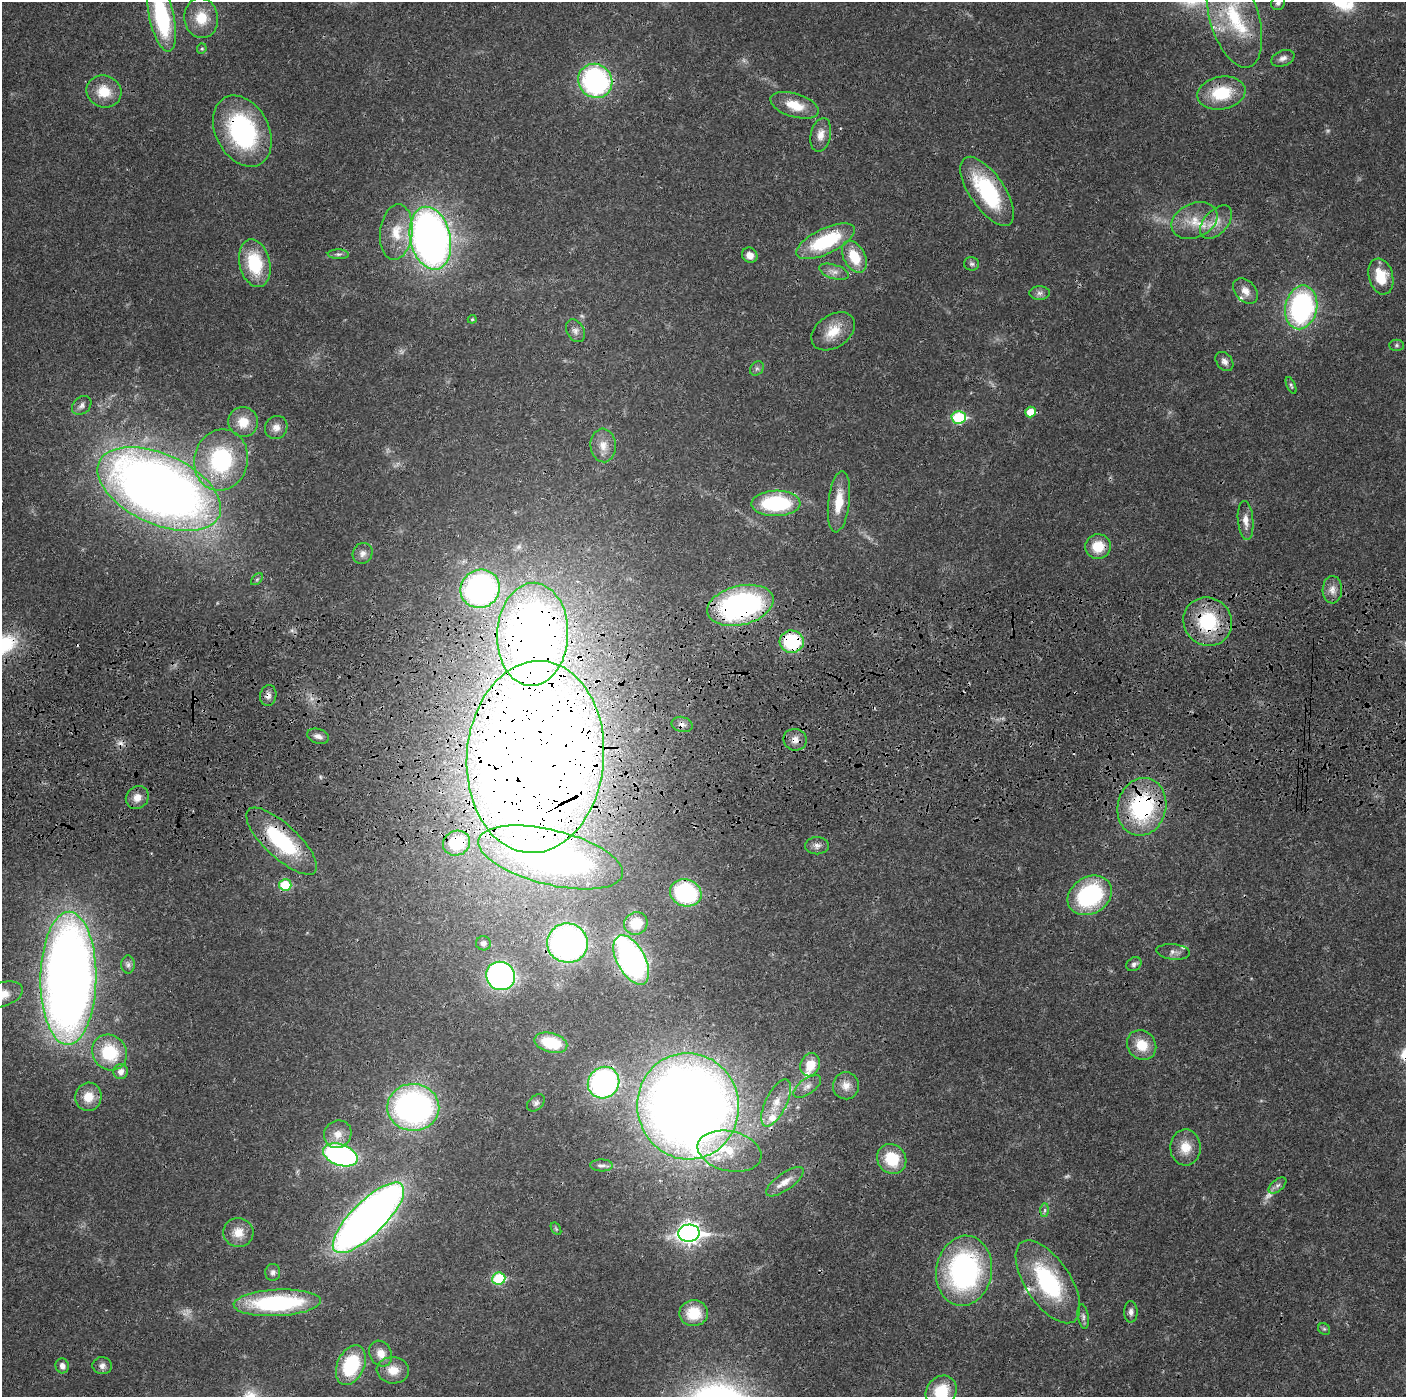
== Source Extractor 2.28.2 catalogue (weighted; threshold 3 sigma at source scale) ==
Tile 5 of 3 x 3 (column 2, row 2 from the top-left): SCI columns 1418-2821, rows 1513-2907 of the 4236 x 4418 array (HDU 1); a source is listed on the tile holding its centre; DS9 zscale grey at full resolution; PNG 1408 x 1399 px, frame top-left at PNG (2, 2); each listed source drawn as its Kron ellipse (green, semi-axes under 4 px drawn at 4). Shown black and unused: <1% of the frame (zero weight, under 3 of 4 exposures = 6% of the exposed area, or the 3 px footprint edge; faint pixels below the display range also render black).
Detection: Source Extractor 2.28.2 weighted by HDU 2 'WHT'; one run over the whole footprint, this tile lists its part. Background 0.0183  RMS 0.0022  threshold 0.00972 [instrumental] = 3 sigma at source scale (4.5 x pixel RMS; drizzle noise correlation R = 1.50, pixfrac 1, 0.05/0.05 arcsec/px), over >= 5 px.
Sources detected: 134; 3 too faint to see at this stretch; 1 inside a brighter object's white glare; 1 cosmic-ray / hot-pixel residue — neither listed nor drawn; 9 inside a brighter listed object's ellipse — not listed separately; the other 120 listed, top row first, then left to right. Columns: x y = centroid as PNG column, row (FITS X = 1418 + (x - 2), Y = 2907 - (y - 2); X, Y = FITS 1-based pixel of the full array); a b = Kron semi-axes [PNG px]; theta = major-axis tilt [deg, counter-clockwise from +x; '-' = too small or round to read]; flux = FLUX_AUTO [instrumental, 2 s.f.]
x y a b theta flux
1278 3 7 7 - 0.62
162 17 35 12 -77 21
1234 17 52 24 -74 17
201 18 20 16 -83 5.2
202 49 5 5 - 0.35
1283 58 12 7 21 1
595 81 18 16 -46 42
104 92 17 16 - 5.1
1221 93 24 16 10 9.3
795 105 25 11 -17 4.9
242 131 38 26 -62 30
821 135 17 10 78 2.1
987 191 40 17 -56 20
1194 221 24 17 24 5.5
1216 222 20 11 47 3.1
396 232 28 16 84 6
430 238 32 20 -78 140
825 241 32 12 25 16
338 254 10 5 -2 0.64
750 255 8 7 - 1.7
854 257 17 10 -61 6.3
255 263 24 15 -76 12
972 264 8 6 -14 0.56
834 272 15 7 -17 1.4
1381 276 18 12 -74 6.4
1245 291 15 10 -49 1.9
1040 293 10 6 0 0.88
1301 307 22 16 78 39
472 319 4 4 - 0.24
575 331 12 8 -60 1.1
833 331 24 16 34 4.8
1397 345 7 5 0 0.42
1224 361 11 7 -51 1.1
757 369 8 6 53 0.55
1291 385 9 4 -66 0.37
82 405 11 8 40 1
1030 412 5 5 - 3.5
959 417 7 6 - 21
243 422 15 14 - 4.3
276 427 12 11 - 1.7
603 445 17 12 -86 2.7
221 460 31 26 76 23
159 489 66 35 -24 250
839 502 31 10 83 5.5
776 503 24 12 2 20
1246 520 19 7 -85 2
1098 546 13 12 - 4.8
363 553 11 9 59 1.1
257 579 7 4 45 0.38
480 589 20 19 - 61
1332 590 14 9 88 1.8
740 605 34 19 14 49
1208 622 25 23 -43 15
533 634 51 35 88 190
792 642 12 11 - 16
268 696 10 8 80 1.1
682 724 10 7 -15 1
318 736 11 7 -18 1.1
795 740 12 10 -19 1.7
535 757 96 68 85 650
137 797 12 11 - 2
1142 807 29 24 75 26
281 841 46 16 -43 20
457 843 14 12 22 8.3
817 846 12 8 1 1.1
551 857 74 27 -14 120
285 885 6 5 - 9.1
686 893 16 13 -20 25
1090 895 23 18 31 25
636 923 12 11 - 5.9
483 943 7 7 - 1
567 943 20 19 - 71
1173 952 17 7 -6 1.2
631 960 27 14 -62 61
1134 964 8 6 36 0.79
128 965 9 6 -90 0.74
501 976 15 14 - 62
68 978 66 28 89 290
2 995 22 12 19 3.6
551 1043 17 9 -15 9.6
1142 1045 15 13 -46 4.5
110 1052 18 17 - 11
810 1065 12 9 68 4.4
121 1072 7 7 - 1.4
604 1083 16 15 - 50
807 1086 16 7 36 1.5
846 1086 13 13 - 2.2
88 1097 14 13 - 3.9
536 1103 10 7 42 0.67
776 1103 25 10 64 4
688 1106 53 51 -78 370
413 1107 26 23 -1 66
338 1134 14 13 - 2.5
1185 1147 18 15 89 3.9
729 1151 32 20 -13 8.5
340 1155 18 10 -19 50
892 1159 15 14 - 7.9
601 1165 11 6 -1 0.74
785 1182 22 8 36 2.2
1277 1185 10 5 40 0.83
1045 1210 7 4 89 0.46
368 1218 47 16 45 200
556 1229 7 4 -56 0.33
238 1232 15 14 - 3.1
689 1233 10 8 3 120
964 1271 35 27 81 44
273 1272 8 7 - 0.76
499 1279 7 6 - 14
1048 1282 47 22 -56 24
277 1303 43 13 3 29
1131 1312 11 6 -89 0.89
694 1313 14 13 - 5.8
1083 1317 12 5 -81 0.75
1324 1329 6 5 - 0.39
381 1354 13 11 -60 2.3
351 1365 21 13 66 14
62 1366 7 6 - 1.2
102 1366 10 8 -6 1.1
393 1370 16 13 -6 3.1
941 1391 17 14 48 7.6
Overlapping masked pixels (flux is a lower limit): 22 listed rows (the first 20) at x y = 595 81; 1221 93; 242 131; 987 191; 159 489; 740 605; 1208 622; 533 634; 792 642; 268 696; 682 724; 795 740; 535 757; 1142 807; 281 841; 457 843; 551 857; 631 960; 604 1083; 688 1106
Isophote crosses this tile's border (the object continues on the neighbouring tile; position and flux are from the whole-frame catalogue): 4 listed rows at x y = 1278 3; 162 17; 2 995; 941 1391